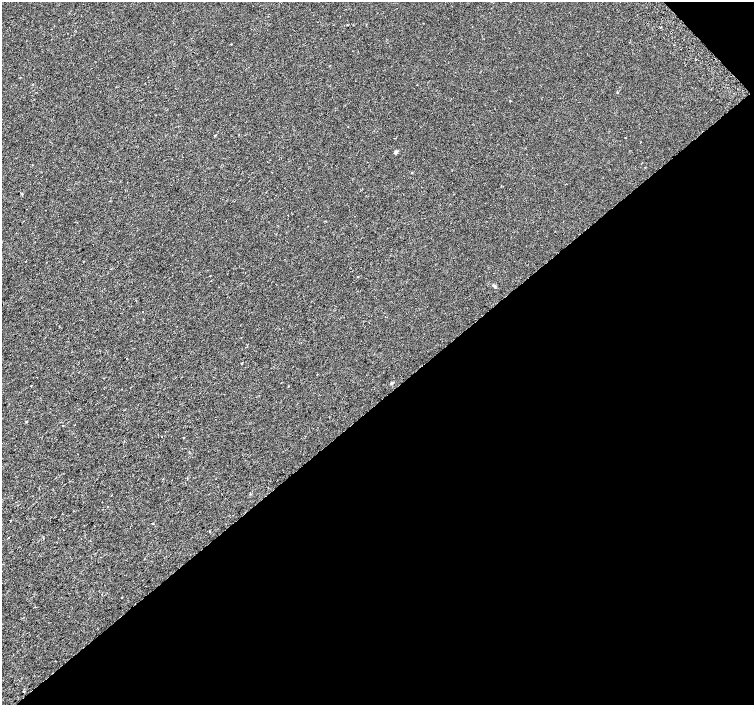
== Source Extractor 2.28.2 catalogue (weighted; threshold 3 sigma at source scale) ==
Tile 12 of 4 x 4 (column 4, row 3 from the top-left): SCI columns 4569-6072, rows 1661-3066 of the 6117 x 6075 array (HDU 1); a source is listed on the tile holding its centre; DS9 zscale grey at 2 x 2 block average (1 PNG px = mean of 2 x 2 image px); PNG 756 x 707 px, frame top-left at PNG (2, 2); no overlay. Shown black and unused: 44% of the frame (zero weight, under 2 of 3 exposures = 3% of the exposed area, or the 3 px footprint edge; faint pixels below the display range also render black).
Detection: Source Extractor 2.28.2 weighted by HDU 2 'WHT'; one run over the whole footprint, this tile lists its part. Background 1.89e-04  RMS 0.0041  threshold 0.0183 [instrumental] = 3 sigma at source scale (4.5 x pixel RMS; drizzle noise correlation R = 1.50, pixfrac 1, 0.0396/0.0396 arcsec/px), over >= 5 px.
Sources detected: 22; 1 cosmic-ray / hot-pixel residue — not listed; the other 21 listed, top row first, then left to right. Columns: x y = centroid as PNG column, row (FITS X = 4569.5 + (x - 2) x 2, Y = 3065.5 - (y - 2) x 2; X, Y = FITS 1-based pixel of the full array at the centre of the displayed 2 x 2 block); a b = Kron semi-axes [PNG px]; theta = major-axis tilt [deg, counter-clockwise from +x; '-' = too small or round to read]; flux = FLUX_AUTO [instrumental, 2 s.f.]
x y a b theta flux
661 27 3 2 - 0.64
20 77 2 2 - 0.6
510 101 3 2 - 0.36
215 135 3 2 - 0.44
396 152 4 3 - 1.8
22 194 3 2 - 0.52
357 277 2 2 - 0.48
494 286 4 3 - 1.8
142 312 2 2 - 1.7
242 363 2 2 - 0.69
392 383 3 3 - 1.1
31 386 2 2 - 0.55
62 426 2 2 - 1.8
161 437 2 2 - 1.7
184 438 3 2 - 0.44
10 520 2 2 - 0.8
153 523 2 2 - 0.63
209 531 2 2 - 0.43
8 538 2 2 - 1.5
121 597 2 2 - 0.37
23 691 2 2 - 0.86
Diffuse or blended objects may show on this block-average render without a row.